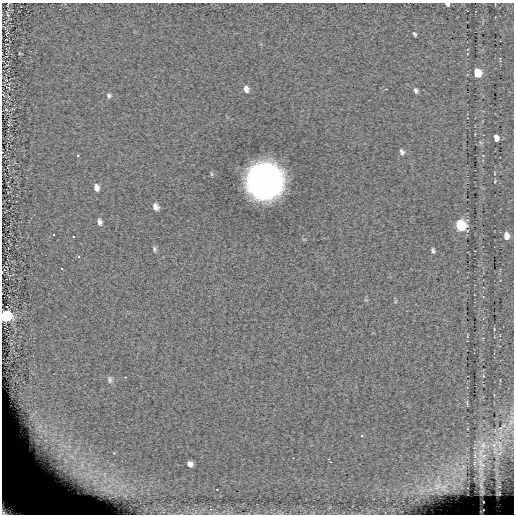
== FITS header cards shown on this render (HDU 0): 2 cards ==
NAXIS1  =                  512
NAXIS2  =                  512

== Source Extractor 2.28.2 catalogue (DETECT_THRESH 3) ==
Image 512 x 512 px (HDU 0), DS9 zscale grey, 1 PNG px = 1 image px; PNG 516 x 516 px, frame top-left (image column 1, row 512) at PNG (2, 3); no overlay
Background -0.115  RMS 7.4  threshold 22.1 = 3 sigma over >= 5 px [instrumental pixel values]
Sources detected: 44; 1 with non-positive FLUX_AUTO (blend fragments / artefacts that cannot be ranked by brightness) is not listed; the other 43 listed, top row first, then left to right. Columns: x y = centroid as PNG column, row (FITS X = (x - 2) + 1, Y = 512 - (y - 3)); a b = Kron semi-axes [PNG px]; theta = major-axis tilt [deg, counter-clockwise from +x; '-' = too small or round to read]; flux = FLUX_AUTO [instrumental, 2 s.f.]
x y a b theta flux
447 4 4 3 - 1200
415 34 5 3 - 750
478 72 7 5 -61 14000
8 88 7 4 -45 470
246 89 8 6 -75 2100
386 89 2 2 - 260
416 90 6 5 - 1200
109 96 7 6 - 1200
496 138 6 4 -71 3200
402 152 8 5 -56 1300
78 155 3 2 - 400
494 173 4 2 - 300
211 174 6 4 -89 590
265 181 23 23 - 270000
96 187 8 6 -72 2300
155 207 8 6 -63 2500
100 222 8 5 -77 1700
461 225 8 6 -74 46000
53 235 3 3 - 13000
73 236 3 3 - 13000
507 236 7 5 -81 4300
154 249 9 5 87 1000
433 250 5 3 - 1000
46 255 2 2 - 13000
79 257 3 3 - 13000
62 268 3 3 - 13000
5 316 7 7 - 68000
110 380 10 6 -80 1600
467 403 7 3 -74 670
511 421 17 7 75 4000
483 445 14 10 89 6600
500 447 16 7 -86 6100
495 450 16 7 -88 4900
483 456 15 9 34 6100
293 458 3 2 - 640
330 462 2 2 - 250
481 463 24 12 -64 10000
190 464 6 5 - 2700
481 485 11 5 -75 1700
438 486 14 8 49 4400
217 489 2 2 - 260
12 506 30 20 -30 79000
210 509 5 4 - 860
At the frame edge (FLAGS 8, measured only in part): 3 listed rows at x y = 447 4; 5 316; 12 506
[1 non-positive-flux detection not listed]